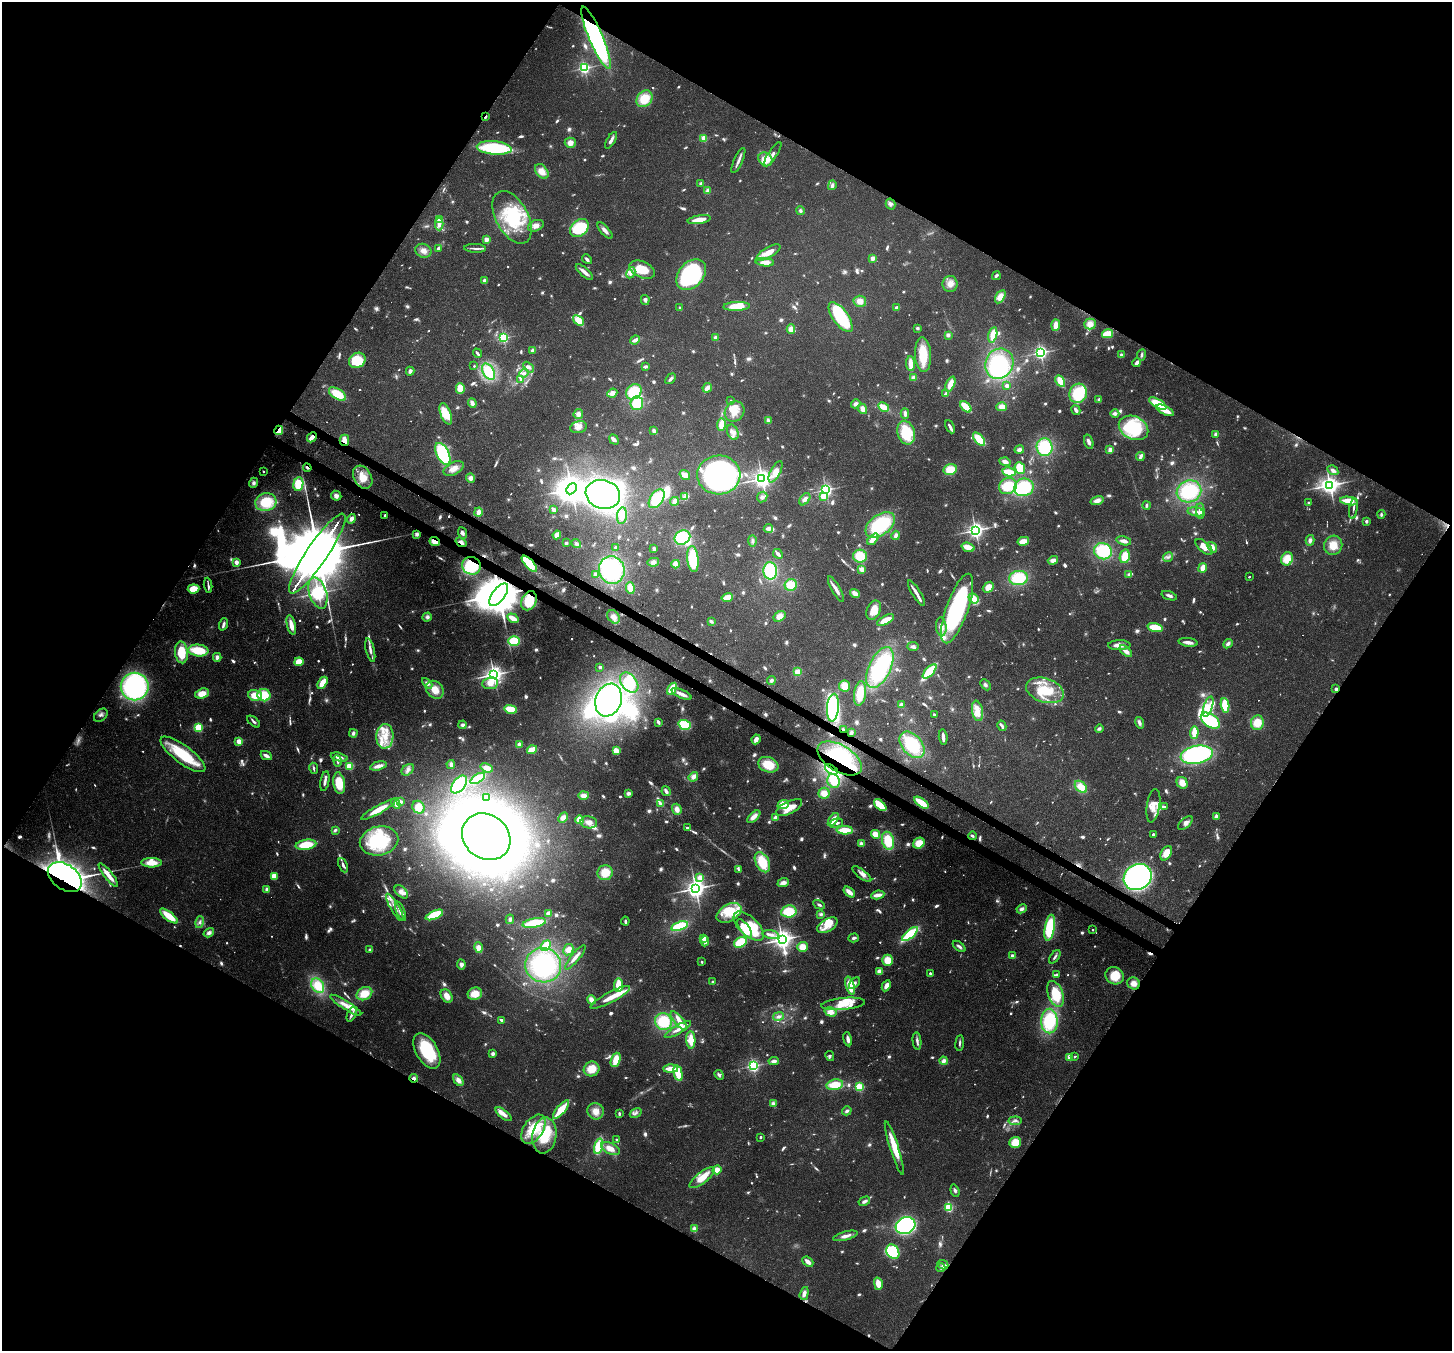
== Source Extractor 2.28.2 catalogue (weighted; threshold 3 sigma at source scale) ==
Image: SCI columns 71-5867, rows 355-5747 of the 5932 x 6037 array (HDU 1 of 3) = the unmasked area's bounding box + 8 px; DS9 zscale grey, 4 x 4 block average (1 PNG px = mean of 4 x 4 image px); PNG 1454 x 1353 px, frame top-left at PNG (2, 2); each listed source drawn as its Kron ellipse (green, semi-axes under 4 px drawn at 4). Shown black and unused: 48% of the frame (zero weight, under 3 of 4 exposures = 7% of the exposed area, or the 3 px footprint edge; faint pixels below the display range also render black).
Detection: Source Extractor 2.28.2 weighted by HDU 2 'WHT'. Background 0.103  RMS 0.004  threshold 0.0179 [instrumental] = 3 sigma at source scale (4.5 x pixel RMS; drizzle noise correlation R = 1.50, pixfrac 1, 0.0396/0.0396 arcsec/px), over >= 5 px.
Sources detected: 1362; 76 too faint to see at this stretch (4 x 4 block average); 27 inside a brighter object's white glare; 8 cosmic-ray / hot-pixel residue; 1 long thin detection or spike segment (spike, bleed or trail) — neither listed nor drawn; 9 coinciding with a brighter row at this scale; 150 inside a brighter listed object's ellipse — not listed separately; of the other 1091, all 500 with FLUX_AUTO >= 5.94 (the completeness limit of this list) listed and drawn (591 fainter detections not listed), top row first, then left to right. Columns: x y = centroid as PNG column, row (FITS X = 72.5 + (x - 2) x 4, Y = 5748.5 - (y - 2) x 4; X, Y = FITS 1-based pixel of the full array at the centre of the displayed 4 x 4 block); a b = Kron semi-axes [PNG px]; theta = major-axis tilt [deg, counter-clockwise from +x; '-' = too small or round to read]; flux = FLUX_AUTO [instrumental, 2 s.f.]
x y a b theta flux
596 38 34 7 -67 670
584 68 2 2 - 540
644 99 9 7 50 67
485 117 2 2 - 20
704 138 2 2 - 110
611 140 9 2 59 16
570 143 5 5 - 18
494 148 17 6 -5 170
773 154 14 3 56 16
765 159 7 6 - 37
738 160 13 3 65 13
542 171 8 5 -52 27
701 183 4 3 - 6.1
832 185 5 2 - 13
708 190 3 3 - 11
891 204 5 5 - 8.7
800 210 4 3 - 6.2
512 217 28 16 -61 170
439 220 2 2 - 74
699 220 11 3 9 40
439 224 6 3 -89 14
536 226 8 5 22 19
579 228 10 8 40 120
605 230 10 3 -48 13
486 239 2 2 - 52
438 248 3 2 - 8.7
475 248 11 2 -2 8.6
423 251 8 6 -24 18
768 253 13 5 30 32
872 258 2 2 - 55
587 259 5 2 - 8.7
765 262 9 3 -5 19
642 270 13 8 -23 82
584 272 11 3 -41 15
631 273 6 3 64 14
691 275 17 12 47 380
996 276 5 3 - 7.1
485 280 2 2 - 42
950 284 8 7 - 24
1000 297 7 4 59 28
645 300 5 4 - 8.7
860 301 6 5 - 22
737 306 13 4 2 65
680 308 3 2 - 6.5
897 308 2 2 - 39
841 317 17 7 -54 190
579 320 6 4 -38 47
1090 324 6 5 - 24
1056 325 6 3 85 29
917 328 3 2 - 7.4
791 329 5 4 - 29
1107 334 5 3 - 73
948 335 4 3 - 7
993 335 8 4 77 43
503 338 2 2 - 430
716 338 2 2 - 60
635 340 5 3 - 16
533 350 3 2 - 15
477 353 5 2 - 7.3
1040 353 2 2 - 730
923 355 17 8 -87 79
1121 355 3 3 - 6.5
1141 355 6 3 81 6.3
357 360 8 7 - 110
1137 363 4 2 - 13
911 364 7 3 -85 34
999 364 15 14 - 200
474 366 2 2 - 6.3
529 367 6 4 -45 12
645 367 3 2 - 9.1
410 371 4 3 - 11
488 372 9 5 -58 120
524 373 5 3 - 11
913 378 3 3 - 16
521 379 4 3 - 6.6
671 379 6 2 48 11
1060 381 6 2 -62 71
950 384 8 3 67 35
1007 386 3 3 - 7.5
460 388 5 4 - 33
707 388 5 3 - 17
634 392 8 7 - 86
612 393 5 4 - 16
1078 393 9 8 - 110
337 394 9 5 -33 77
946 394 4 3 - 15
1099 399 3 3 - 6.8
731 400 2 2 - 9.2
472 403 5 4 - 11
637 403 7 6 - 71
856 404 5 4 - 11
1158 404 10 4 -30 64
884 407 6 3 -29 29
966 407 7 3 -45 65
1002 407 5 4 - 25
863 409 5 4 - 18
1076 410 5 3 - 12
1165 410 9 3 -27 45
734 412 11 9 55 31
905 413 5 3 - 11
1115 413 4 4 - 9.7
446 414 11 5 -69 60
578 414 5 4 - 14
768 421 4 2 - 13
721 425 6 3 82 38
578 427 8 6 13 20
950 427 7 2 -62 12
1134 428 15 11 -26 160
279 430 4 2 - 33
654 431 4 3 - 8.7
733 432 8 5 -65 14
906 433 12 8 -74 110
1215 434 4 3 - 7.2
312 437 5 2 - 35
614 439 5 3 - 8.2
979 439 8 4 -52 69
344 440 5 4 - 20
1089 442 7 4 -73 10
1045 447 9 8 - 140
1019 450 5 4 - 10
1110 450 4 2 - 17
443 454 12 6 -64 200
1140 456 4 2 - 13
1005 462 5 3 - 16
307 468 4 2 - 6.2
1020 468 6 5 - 44
454 469 11 6 28 23
950 469 7 5 16 49
1333 470 6 4 -33 11
263 471 2 2 - 7.6
775 472 12 5 63 34
1009 472 7 3 -11 54
685 475 6 4 -36 25
719 475 21 19 -2 720
363 477 12 8 -60 44
471 478 4 4 - 12
762 479 3 3 - 1600
254 483 5 4 - 9.1
298 484 7 5 81 65
1330 485 4 3 - 1600
1008 486 9 8 - 88
1024 487 10 8 17 150
571 489 6 4 46 3800
826 490 2 2 - 690
1189 491 12 11 - 160
603 494 17 14 -18 570
336 496 5 5 - 11
823 496 2 2 - 68
685 497 3 2 - 19
762 497 6 4 45 9.9
657 499 10 6 55 110
805 499 7 4 52 13
1097 500 7 4 17 18
674 501 4 3 - 17
1349 501 9 4 -8 43
266 502 10 9 - 91
1308 502 2 2 - 8.7
1146 505 4 2 - 6
553 509 4 3 - 13
1353 509 10 2 81 8.5
1200 511 7 4 -85 15
478 512 4 3 - 18
1196 512 8 4 -9 12
1381 514 4 2 - 6.7
385 515 2 2 - 13
622 516 8 5 81 28
351 519 5 3 - 15
1366 521 2 2 - 21
880 525 16 10 35 200
768 528 4 3 - 13
975 530 3 3 - 1300
462 533 6 3 -70 8.3
417 534 3 3 - 10
557 535 4 3 - 22
896 535 4 3 - 10
682 537 8 6 33 100
873 539 7 3 49 53
1310 540 5 4 - 9.1
435 541 5 3 - 26
752 541 5 3 - 7.5
1023 541 6 3 12 31
1124 541 7 3 -14 15
461 542 6 3 -36 15
566 543 3 3 - 5.9
576 544 5 4 - 8.1
1333 545 10 9 - 39
615 547 2 2 - 18
968 547 7 4 -19 39
1204 547 10 5 -42 28
1212 547 6 4 -52 16
654 549 3 3 - 8.6
1103 551 9 8 - 130
317 554 47 10 56 68000
778 554 5 2 - 15
860 556 7 6 - 58
1125 556 7 5 77 41
1168 557 5 3 - 6.4
693 559 13 5 -84 160
1287 559 7 5 65 38
1053 560 5 3 - 17
236 562 2 2 - 52
653 562 6 4 11 9.3
529 564 10 4 -47 100
676 564 4 3 - 22
471 566 9 9 - 120
1203 568 5 2 - 39
862 569 2 2 - 67
612 570 14 13 - 290
770 571 8 7 - 140
595 574 4 3 - 7.6
1129 575 4 3 - 6.3
1249 577 2 2 - 7
1019 578 9 7 6 110
208 585 7 2 -86 7
791 585 6 6 - 45
988 587 6 4 41 25
630 588 6 4 -84 41
193 589 6 4 7 47
836 589 14 4 -61 18
318 593 16 8 -72 1200
917 593 15 2 -58 25
855 594 5 3 - 23
499 595 13 6 54 15000
1169 596 8 3 -19 9.9
727 597 6 3 17 31
974 598 5 4 - 37
529 601 10 7 65 60
957 609 37 11 70 470
874 610 10 6 65 40
780 616 6 4 33 22
427 617 5 4 - 9.6
614 617 7 5 -50 20
513 618 6 2 -32 34
886 620 9 4 28 31
711 621 4 2 - 8.3
223 624 6 2 70 12
291 625 10 3 -76 39
941 627 9 5 -84 20
1155 627 8 4 -13 56
514 641 6 5 - 79
1188 642 9 3 -7 18
1228 644 5 3 - 10
1119 645 11 5 1 22
913 647 5 3 - 9.6
198 650 10 6 -5 87
370 650 12 3 -77 17
1126 651 7 3 -39 21
181 652 11 6 -84 79
217 657 4 3 - 11
299 662 4 4 - 40
600 667 2 2 - 8.6
880 667 22 11 64 300
930 671 9 4 46 120
797 672 4 3 - 25
494 674 3 3 - 1400
771 680 4 3 - 7.8
322 683 7 3 58 50
427 683 6 4 -45 13
490 683 8 6 6 38
629 683 11 7 -52 130
985 685 6 3 -46 6.7
845 686 6 5 - 30
135 687 14 14 - 450
672 689 7 3 59 65
1336 689 3 2 - 8.8
435 690 10 8 -46 36
1045 690 19 12 -18 100
202 693 7 4 15 40
682 694 11 2 -25 23
860 694 12 6 82 56
255 695 7 5 -15 59
264 695 6 6 - 69
608 700 17 13 70 340
901 705 3 3 - 10
1225 705 7 3 -83 73
1208 707 10 4 71 20
833 708 14 6 85 280
511 709 6 3 -14 61
977 711 10 5 -80 30
101 715 8 5 41 10
934 715 3 2 - 8.4
1210 721 11 6 -35 210
254 722 8 3 -39 6.9
658 722 3 2 - 9.8
1139 723 6 3 -71 11
1257 723 7 6 - 47
463 725 4 3 - 7.9
685 725 6 4 -18 90
1002 726 5 2 - 10
198 727 2 2 - 220
1099 728 4 3 - 7.2
844 730 2 2 - 31
353 733 4 3 - 9.1
851 733 4 3 - 9.8
1194 733 6 3 87 49
385 736 12 8 88 50
943 737 8 2 -84 16
756 739 5 3 - 16
239 741 2 2 - 88
519 744 2 2 - 42
912 745 15 10 -50 150
532 750 5 3 - 46
616 751 4 3 - 28
183 754 27 9 -37 140
266 755 6 3 -27 15
1197 755 16 9 11 420
339 757 8 3 -14 17
840 758 24 13 -31 250
338 761 6 2 -80 10
451 764 4 3 - 11
768 765 10 7 -19 68
349 766 2 2 - 190
378 766 8 3 14 21
314 768 5 2 - 6.3
487 768 6 3 -20 29
408 770 7 5 41 11
831 770 7 2 -29 12
693 777 5 4 - 17
478 778 8 4 32 58
325 781 10 2 80 11
834 781 7 6 - 63
339 783 11 6 -80 66
1182 783 6 5 - 25
459 784 10 6 50 140
1081 787 7 5 -44 41
666 791 5 2 - 11
628 793 3 2 - 15
824 793 5 5 - 30
583 795 5 4 - 19
486 797 3 3 - 6
400 802 2 2 - 57
921 803 8 3 -36 75
396 804 5 3 - 16
661 804 2 2 - 23
783 805 5 3 - 66
880 805 7 3 -43 72
1153 806 17 6 81 31
418 807 7 6 - 32
1164 807 2 2 - 8.6
789 808 14 6 27 48
677 809 6 4 -71 19
378 810 19 3 29 52
1216 816 3 2 - 18
563 817 6 4 47 16
754 817 8 4 41 20
775 818 4 2 - 19
580 820 4 4 - 33
833 820 7 3 56 31
589 822 8 6 -9 20
836 823 7 3 15 8.4
1185 823 9 4 43 13
688 828 2 2 - 12
335 830 4 2 - 7.9
845 830 8 4 -2 58
875 834 5 3 - 36
1153 834 2 2 - 6.6
972 836 4 3 - 5.9
486 837 26 22 -38 4000
379 841 19 14 12 190
888 841 9 6 -76 82
919 843 6 5 - 39
861 844 2 2 - 65
306 845 10 5 8 75
1166 853 8 5 58 40
762 862 11 6 -62 82
152 863 10 4 -1 47
343 865 7 3 -66 9.8
739 869 3 2 - 7.9
605 873 8 7 - 50
862 874 11 3 -39 13
108 875 14 3 -52 33
274 876 3 3 - 41
65 877 19 12 -35 2800
700 877 2 2 - 61
1138 877 14 12 30 1100
783 883 6 4 20 18
695 888 4 3 - 1700
267 889 4 3 - 8.6
401 892 8 5 -44 16
849 892 6 3 -39 23
878 895 7 2 8 25
819 905 6 3 -27 7
395 907 15 3 -60 16
1022 909 5 3 - 9.9
401 911 10 2 -67 29
789 911 8 6 9 79
548 913 3 2 - 17
729 913 13 8 29 50
821 914 4 4 - 6.3
434 915 9 4 23 82
169 916 11 3 -38 74
510 919 5 3 - 7
625 921 4 2 - 7.4
200 922 6 3 74 8.6
534 923 12 4 11 110
827 925 11 6 31 36
679 926 8 4 18 110
749 926 19 9 -43 71
1050 928 13 5 81 170
745 929 11 4 -55 96
1093 930 2 2 - 7
209 933 5 4 - 11
910 934 10 4 40 150
771 935 8 3 -10 12
704 938 2 2 - 63
854 938 5 2 - 8.4
782 939 4 4 - 1700
705 941 5 3 - 19
740 942 7 4 32 76
546 946 6 4 52 52
959 946 7 3 -38 9.3
479 947 5 4 - 20
802 947 5 5 - 31
370 949 2 2 - 23
568 950 6 4 60 19
1013 956 4 3 - 12
575 957 15 2 50 17
1055 957 8 2 52 7.1
888 960 6 5 - 37
702 962 2 2 - 11
461 964 5 4 - 10
543 965 18 17 - 300
880 971 3 3 - 31
930 973 2 2 - 12
1056 975 3 2 - 6.1
1115 976 9 8 - 70
713 982 2 2 - 16
854 983 7 3 48 8.1
1134 983 6 6 - 20
618 985 7 4 88 54
318 986 8 6 -58 61
850 986 9 3 -73 73
886 986 6 3 63 21
364 994 8 6 28 50
475 994 7 6 - 41
1055 994 13 7 -70 90
447 996 7 5 -55 25
610 997 22 5 28 40
591 1000 4 3 - 24
843 1004 22 6 6 46
346 1005 18 3 -32 29
830 1012 6 4 -16 22
352 1014 8 3 65 13
778 1016 5 3 - 10
501 1020 3 2 - 8.4
663 1021 8 8 - 110
679 1021 11 4 -51 24
1049 1021 12 8 -89 160
678 1030 15 4 31 18
848 1039 7 3 -78 15
691 1040 9 4 -88 42
917 1041 8 3 -83 9.2
960 1043 8 2 84 6
427 1051 19 10 -59 150
493 1054 3 2 - 12
830 1056 5 3 - 6.1
1075 1056 2 2 - 6.5
1069 1057 2 2 - 79
616 1060 7 4 70 52
774 1061 5 3 - 12
944 1061 4 3 - 13
753 1066 2 2 - 610
592 1069 8 7 - 47
670 1069 7 2 0 41
678 1073 8 4 -77 57
719 1075 5 4 - 7
414 1078 4 3 - 10
458 1080 6 4 -56 19
835 1085 8 5 10 62
859 1087 2 2 - 230
773 1104 4 4 - 9.5
561 1109 12 4 50 73
596 1111 8 8 - 26
847 1111 5 3 - 6.4
636 1113 6 3 32 7.6
504 1114 10 4 -38 21
619 1114 3 2 - 6.1
1015 1121 6 3 7 7.8
533 1129 16 10 56 89
544 1135 18 12 81 100
760 1137 2 2 - 6.9
617 1140 2 2 - 15
1015 1142 6 5 - 41
598 1146 7 4 75 69
610 1148 10 5 -24 33
894 1148 28 4 -73 68
717 1170 5 4 - 26
702 1178 15 5 38 50
955 1191 6 3 -71 7.3
864 1201 6 3 29 11
949 1207 2 2 - 240
905 1226 10 8 27 530
695 1229 2 2 - 75
846 1236 13 3 14 19
893 1252 8 6 -60 140
808 1262 6 3 -40 18
943 1265 6 4 -25 7.3
941 1268 4 3 - 7.9
878 1284 6 4 -75 33
804 1293 6 3 73 14
Overlapping masked pixels (flux is a lower limit): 23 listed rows (the first 20) at x y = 596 38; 485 117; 279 430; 312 437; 344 440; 307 468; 435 541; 461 542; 317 554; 529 564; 471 566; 499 595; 529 601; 1336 689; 844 730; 851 733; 840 758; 831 770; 834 781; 921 803